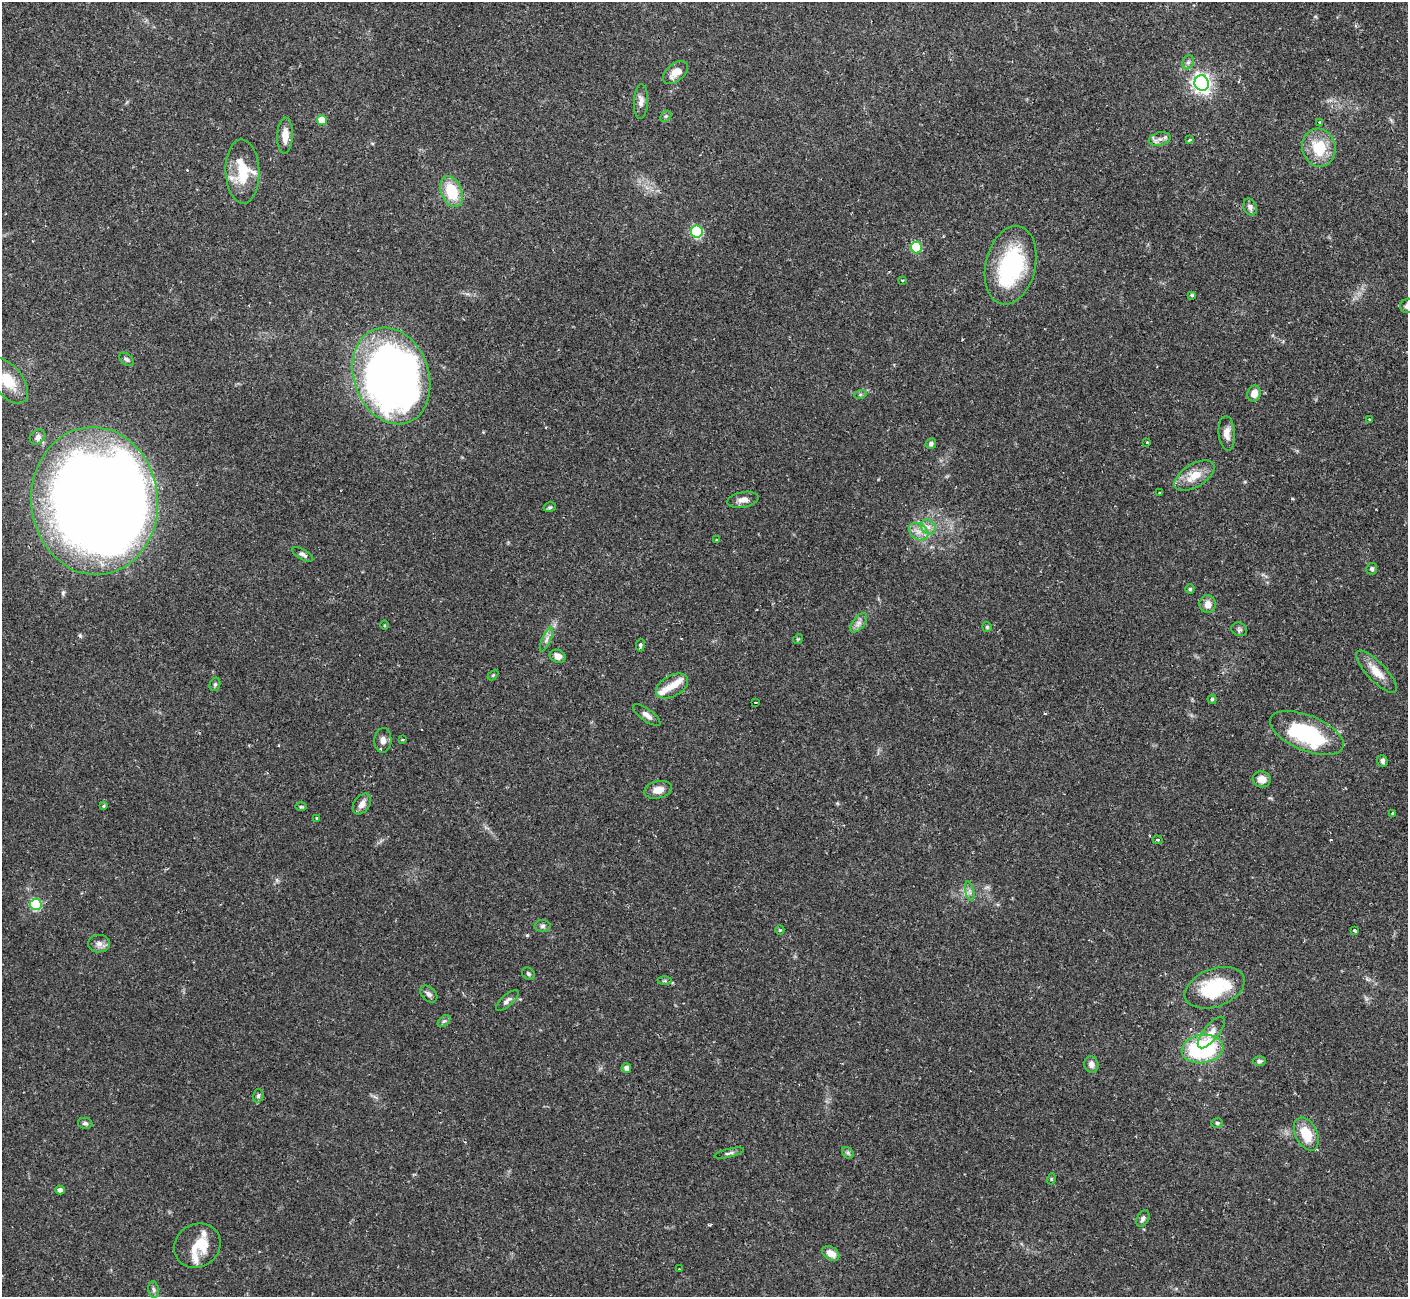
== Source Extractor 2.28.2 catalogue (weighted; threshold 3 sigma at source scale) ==
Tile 10 of 4 x 4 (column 2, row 3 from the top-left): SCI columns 1424-2829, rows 1466-2760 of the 5652 x 5640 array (HDU 1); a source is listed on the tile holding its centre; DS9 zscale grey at full resolution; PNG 1410 x 1299 px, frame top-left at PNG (2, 2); each listed source drawn as its Kron ellipse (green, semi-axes under 4 px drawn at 4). Shown black and unused: <1% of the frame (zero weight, under 2 of 3 exposures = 2% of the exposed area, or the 3 px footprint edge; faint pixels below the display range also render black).
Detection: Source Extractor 2.28.2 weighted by HDU 2 'WHT'; one run over the whole footprint, this tile lists its part. Background 0.135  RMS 0.005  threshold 0.0227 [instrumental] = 3 sigma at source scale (4.5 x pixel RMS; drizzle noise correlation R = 1.50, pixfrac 1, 0.05/0.05 arcsec/px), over >= 5 px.
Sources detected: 109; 2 inside a brighter object's white glare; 1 cosmic-ray / hot-pixel residue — neither listed nor drawn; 7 inside a brighter listed object's ellipse — not listed separately; the other 99 listed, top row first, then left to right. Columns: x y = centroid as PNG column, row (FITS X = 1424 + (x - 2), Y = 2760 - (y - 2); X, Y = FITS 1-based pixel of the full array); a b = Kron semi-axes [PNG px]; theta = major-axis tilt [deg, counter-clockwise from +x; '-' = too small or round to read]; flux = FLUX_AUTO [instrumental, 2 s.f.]
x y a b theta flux
1188 62 7 5 68 1.2
675 72 15 8 40 5.9
1202 83 8 7 - 230
641 101 17 7 88 3
666 116 6 4 44 0.72
322 120 5 5 - 9.2
1320 122 3 3 - 1
285 135 18 8 87 5.6
1160 139 11 6 16 2.5
1189 140 4 3 - 1
1319 148 19 16 -77 17
242 171 32 17 -88 17
452 192 16 10 -68 19
1250 207 9 6 -69 1.8
697 232 6 6 - 51
916 247 6 5 - 31
1011 265 40 25 77 53
902 280 3 3 - 0.58
1192 295 3 3 - 0.77
1407 306 7 7 - 2.2
126 359 8 5 -38 1.2
391 376 49 37 -71 400
8 381 26 15 -52 12
1254 393 8 6 72 5.3
860 395 6 4 19 0.74
1369 419 3 2 - 0.52
1227 433 17 8 -86 4.1
38 437 8 6 42 2
1147 442 3 2 - 0.59
931 444 5 5 - 1.4
1194 476 22 11 32 9.2
1159 493 3 2 - 0.54
743 500 16 7 11 3.3
95 501 74 63 -84 1200
550 507 6 4 15 0.8
928 527 8 6 -44 2.5
919 532 10 7 -35 3.8
717 540 3 3 - 0.42
303 554 11 5 -29 1.5
1372 569 6 5 - 1.2
1190 589 4 4 - 0.7
1208 604 9 8 - 3.5
859 623 11 6 53 2.4
384 625 5 3 - 0.51
987 627 5 4 - 0.63
1239 629 8 6 -23 1.2
546 639 13 4 67 2
798 639 5 4 - 0.56
640 645 6 3 82 1.3
558 656 8 6 -18 2.8
1376 672 28 9 -46 7.4
493 675 6 4 45 0.64
215 684 7 5 74 0.9
672 686 17 10 28 5.3
1212 699 4 4 - 0.77
755 702 3 2 - 0.47
647 715 16 6 -36 2.7
1307 733 39 17 -22 47
383 740 12 8 85 3.3
403 740 3 3 - 0.71
1382 761 6 5 - 1.4
1262 779 9 8 - 4.4
658 790 14 8 12 4.8
362 804 11 8 55 3.3
104 806 4 3 - 0.7
301 807 6 4 -1 0.66
1392 813 3 2 - 0.51
317 818 4 3 - 0.44
1158 840 5 4 - 0.84
970 891 10 4 -77 1.5
36 904 6 5 - 43
542 926 8 6 2 1.4
780 930 5 4 - 0.55
1355 931 3 3 - 1.1
99 944 11 8 1 2.7
528 974 7 5 -39 1
665 981 7 4 0 0.74
1215 988 31 19 21 32
429 994 10 7 -43 1.8
507 1000 14 5 42 1.8
444 1021 7 4 43 1.1
1211 1032 19 7 51 4.1
1202 1049 21 14 9 54
1259 1061 6 5 - 1.2
1091 1064 8 7 - 2.7
626 1068 5 4 - 2.5
258 1096 7 5 74 1.2
85 1123 7 5 -10 1.2
1217 1123 6 5 - 0.86
1306 1134 17 11 -64 12
729 1153 15 4 13 1.3
848 1153 6 5 - 1
1051 1179 5 3 - 0.5
60 1190 4 4 - 1.6
1143 1219 9 5 60 1.6
197 1246 24 21 33 12
831 1253 9 6 -32 4.7
679 1269 2 2 - 0.3
154 1290 8 5 -82 1.2
Overlapping masked pixels (flux is a lower limit): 1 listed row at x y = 95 501
Isophote crosses this tile's border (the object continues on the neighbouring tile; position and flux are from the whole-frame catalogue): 2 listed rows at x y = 1407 306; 95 501